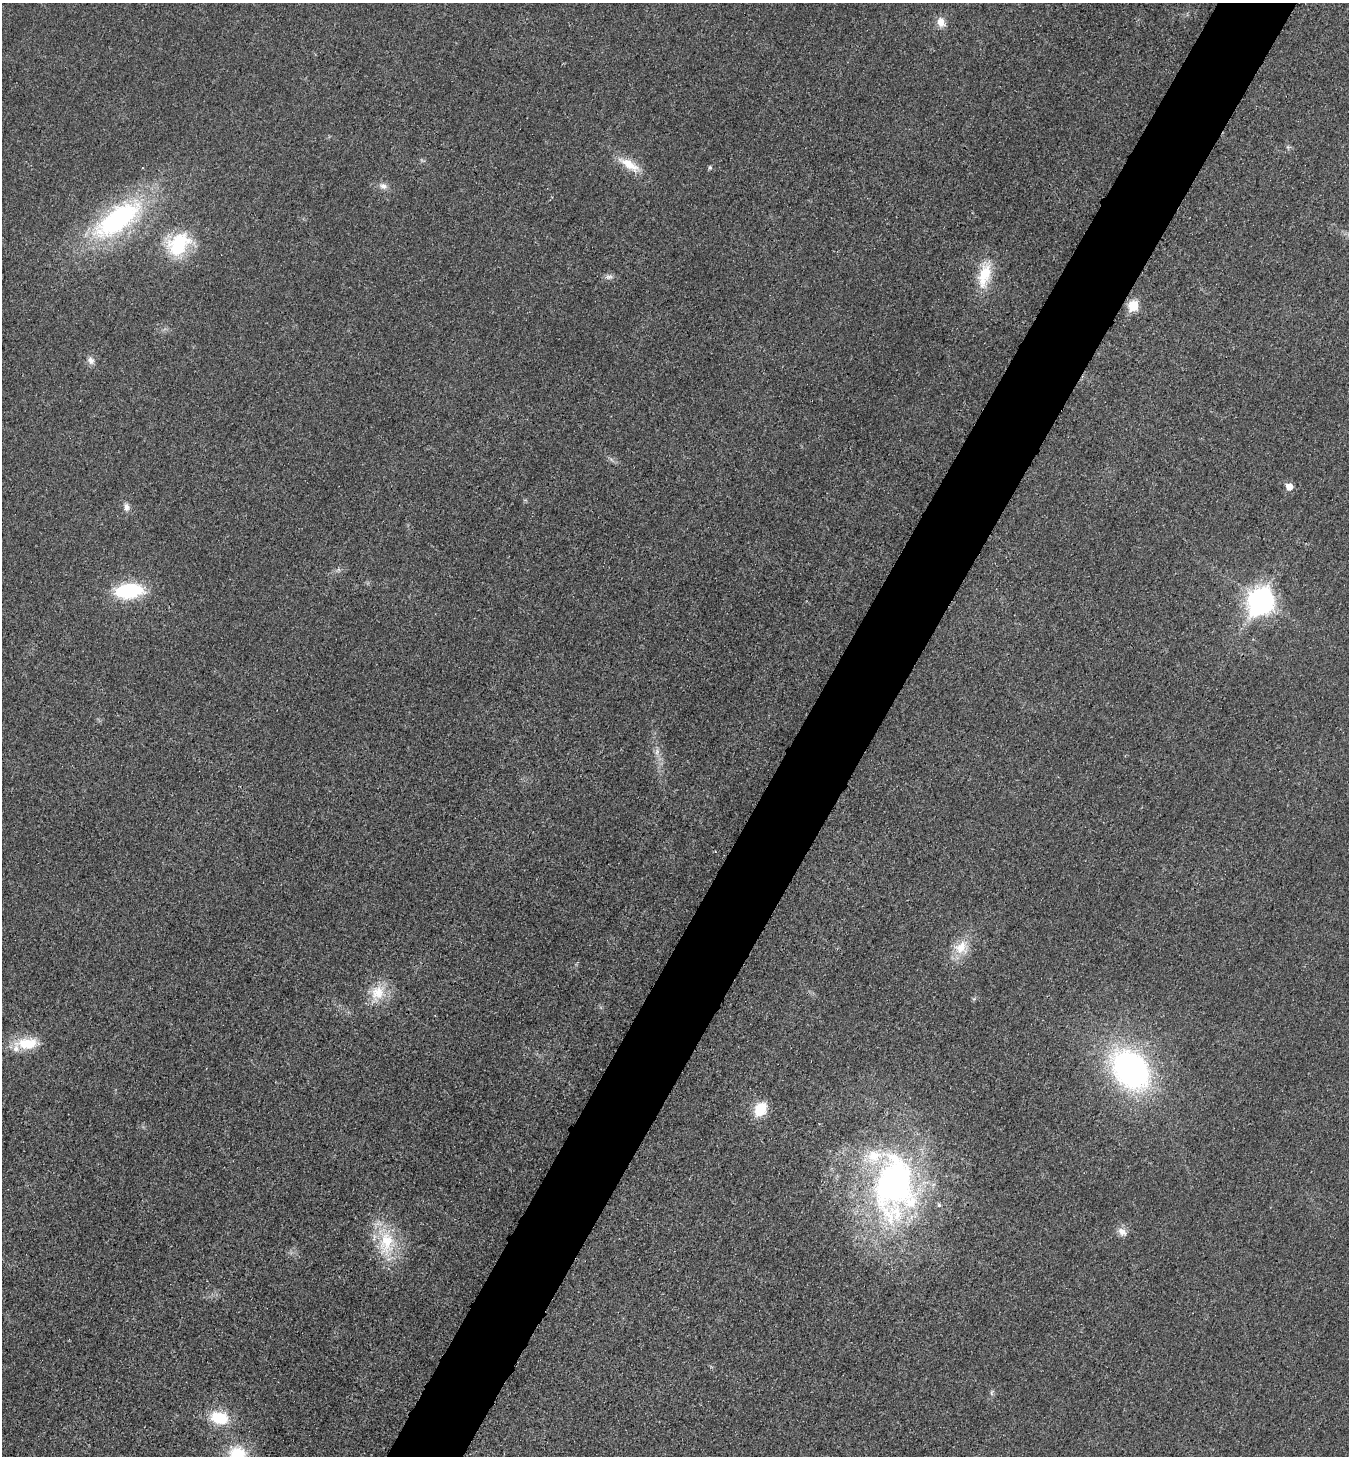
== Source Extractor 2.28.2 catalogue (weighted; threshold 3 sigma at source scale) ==
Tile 10 of 4 x 4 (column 2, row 3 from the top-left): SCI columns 1737-3083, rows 1654-3107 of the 6023 x 6034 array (HDU 1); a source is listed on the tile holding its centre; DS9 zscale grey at full resolution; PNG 1351 x 1458 px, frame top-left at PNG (2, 3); no overlay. Shown black and unused: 6% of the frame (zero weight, under 3 of 4 exposures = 2% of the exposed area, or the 3 px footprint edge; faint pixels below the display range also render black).
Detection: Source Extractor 2.28.2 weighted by HDU 2 'WHT'; one run over the whole footprint, this tile lists its part. Background 0.0262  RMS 0.0062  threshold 0.0281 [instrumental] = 3 sigma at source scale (4.5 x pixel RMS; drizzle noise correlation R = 1.50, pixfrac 1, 0.05/0.05 arcsec/px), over >= 5 px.
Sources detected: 30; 3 inside a brighter listed object's ellipse — not listed separately; the other 27 listed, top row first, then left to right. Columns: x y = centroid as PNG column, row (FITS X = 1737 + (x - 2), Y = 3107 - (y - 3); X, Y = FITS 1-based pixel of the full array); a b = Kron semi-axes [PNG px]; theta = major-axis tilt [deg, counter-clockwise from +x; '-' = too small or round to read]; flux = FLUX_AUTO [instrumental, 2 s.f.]
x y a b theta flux
941 22 12 10 -72 6
1288 147 5 5 - 1.1
629 164 34 11 -31 13
710 168 6 4 69 0.96
383 186 12 8 -19 3.6
118 219 68 28 35 120
178 244 32 26 35 39
984 275 38 15 78 21
609 277 10 6 -8 2.4
1133 306 6 6 - 31
91 360 11 8 -55 3.3
1289 487 6 5 - 7.9
127 507 10 7 -81 3.1
129 591 26 14 6 48
1261 601 11 10 - 520
657 752 9 5 71 2.4
961 947 21 18 33 14
377 993 28 19 62 16
27 1044 28 14 2 20
1131 1069 42 31 -49 180
760 1109 13 10 54 20
894 1186 84 52 88 250
1122 1232 14 10 -40 4.5
386 1243 44 23 -86 33
992 1393 9 4 82 1.3
219 1418 19 13 -15 24
238 1455 19 17 -40 29
Isophote crosses this tile's border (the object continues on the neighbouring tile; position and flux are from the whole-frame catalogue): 1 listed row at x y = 238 1455